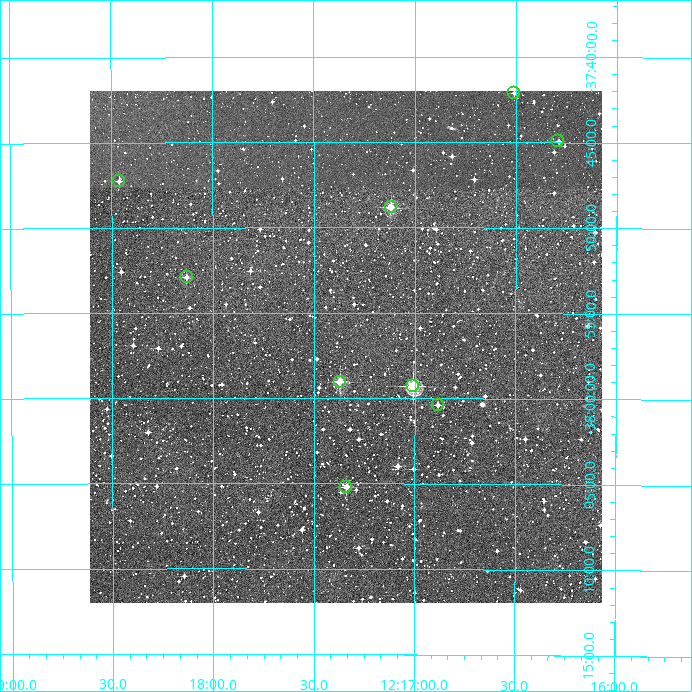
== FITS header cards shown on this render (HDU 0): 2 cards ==
NAXIS1  =                  512
NAXIS2  =                  512

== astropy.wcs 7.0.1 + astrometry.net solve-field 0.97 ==
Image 512 x 512 px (HDU 0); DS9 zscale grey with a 90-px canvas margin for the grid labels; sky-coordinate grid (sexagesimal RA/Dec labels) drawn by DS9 from the SOLVED WCS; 9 Tycho-2 reference stars matched to detected sources circled (green)
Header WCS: RA---TAN/DEC--TAN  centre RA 12:17:20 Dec -37:57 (184.33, -37.95 deg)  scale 3.52 arcsec/px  FOV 30.0' x 30.0'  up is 0 deg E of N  parity normal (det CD < 0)
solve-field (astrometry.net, Tycho-2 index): VERIFIED the header's WCS against the Tycho-2 star catalogue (verified at 2 index scales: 6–9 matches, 0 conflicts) and refined it, rather than solving blind
Solved WCS: RA---TAN-SIP/DEC--TAN-SIP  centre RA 12:17:21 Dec -37:57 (184.34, -37.95 deg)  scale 3.52 arcsec/px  FOV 30.0' x 30.0'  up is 0 deg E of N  parity normal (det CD < 0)
The solver's refit moves the header's centre by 2 arcsec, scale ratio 1.001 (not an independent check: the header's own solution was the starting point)
Tycho-2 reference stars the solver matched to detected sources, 9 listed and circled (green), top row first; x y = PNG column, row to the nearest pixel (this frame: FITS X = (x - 90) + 1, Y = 512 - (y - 91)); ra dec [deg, ICRS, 3 dp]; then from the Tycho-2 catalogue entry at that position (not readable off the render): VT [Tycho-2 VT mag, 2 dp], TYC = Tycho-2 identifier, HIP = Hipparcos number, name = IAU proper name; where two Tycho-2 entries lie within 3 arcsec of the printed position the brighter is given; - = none
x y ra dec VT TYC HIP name
514 93 184.127 -37.702 11.66 7756-206-1 - -
558 141 184.072 -37.749 11.99 7756-302-1 - -
119 181 184.616 -37.788 12.36 7756-400-1 - -
391 207 184.280 -37.814 10.53 7756-438-1 - -
187 277 184.532 -37.882 12.23 7756-616-1 - -
340 382 184.343 -37.984 10.52 7756-304-1 - -
413 386 184.252 -37.988 9.78 7756-286-1 - -
438 405 184.221 -38.006 12.30 7756-166-1 - -
346 487 184.335 -38.087 11.05 7756-244-1 - -